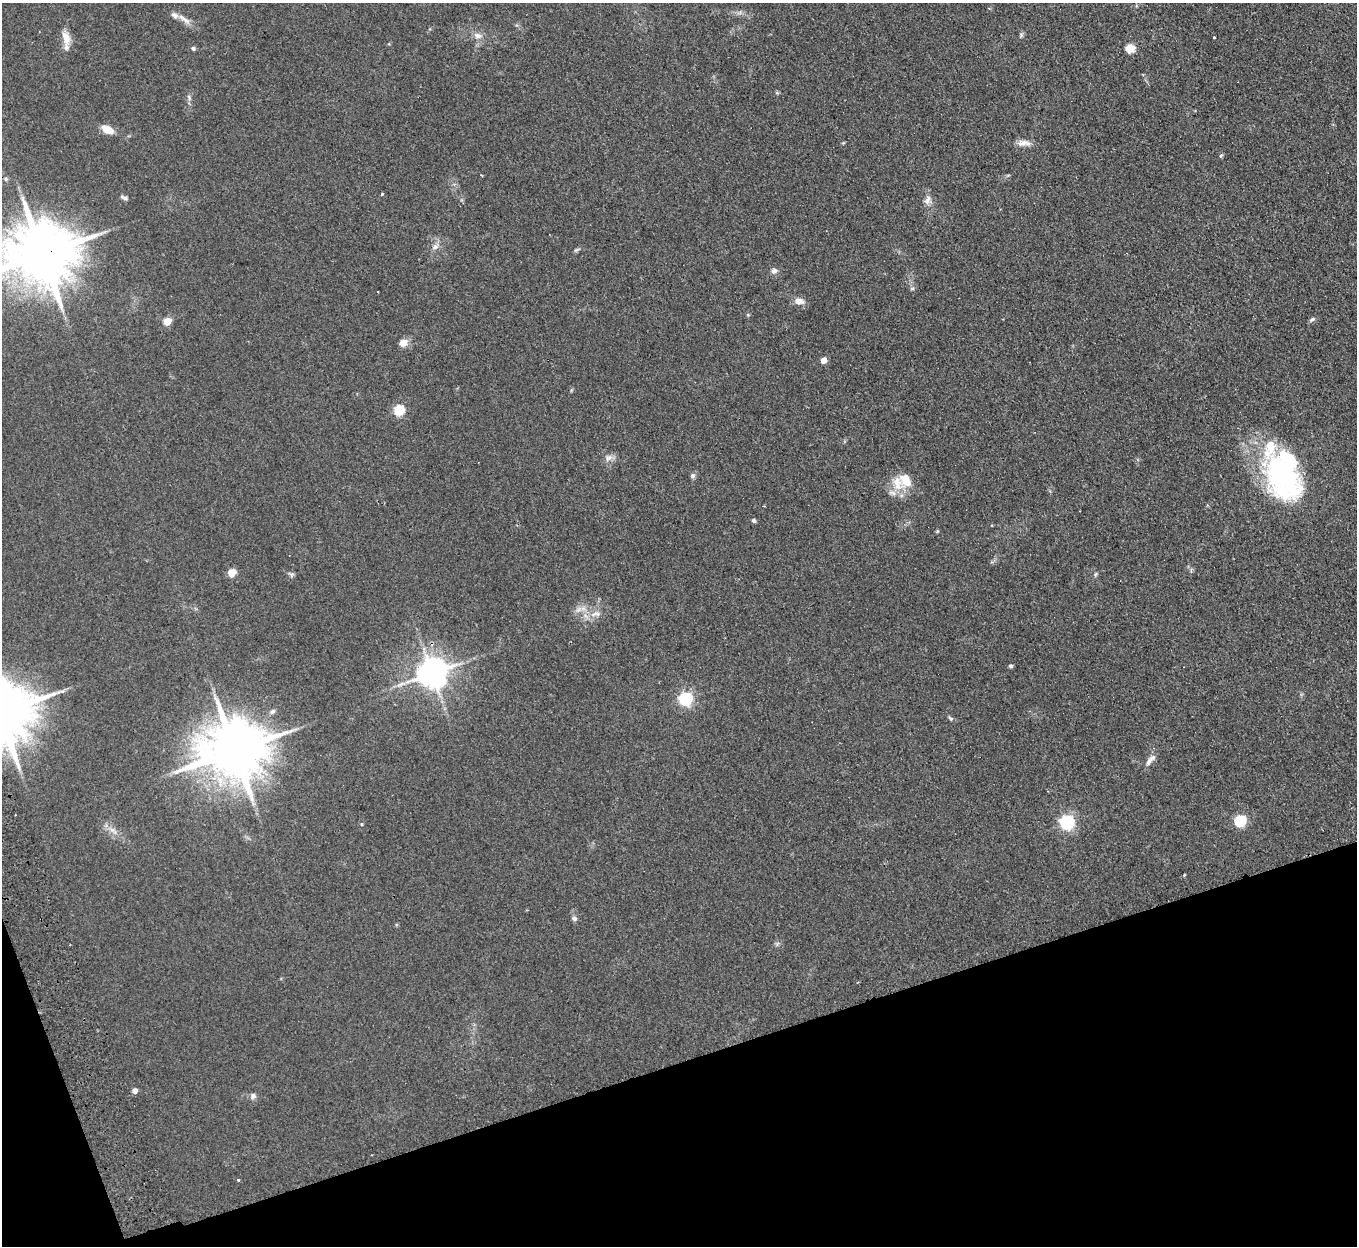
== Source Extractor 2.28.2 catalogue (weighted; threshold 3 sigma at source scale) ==
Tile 14 of 4 x 4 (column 2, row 4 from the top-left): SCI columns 1412-2766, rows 176-1419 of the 5532 x 5451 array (HDU 1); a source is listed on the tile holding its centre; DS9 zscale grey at full resolution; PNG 1359 x 1248 px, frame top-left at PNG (2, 3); no overlay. Shown black and unused: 16% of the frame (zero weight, under 2 of 3 exposures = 3% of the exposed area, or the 3 px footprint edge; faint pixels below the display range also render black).
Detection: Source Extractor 2.28.2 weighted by HDU 2 'WHT'; one run over the whole footprint, this tile lists its part. Background 0.103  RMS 0.011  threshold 0.0513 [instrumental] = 3 sigma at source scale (4.5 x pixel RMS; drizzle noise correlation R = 1.50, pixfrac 1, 0.05/0.05 arcsec/px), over >= 5 px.
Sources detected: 58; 2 inside a brighter object's white glare — not listed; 4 inside a brighter listed object's ellipse — not listed separately; the other 52 listed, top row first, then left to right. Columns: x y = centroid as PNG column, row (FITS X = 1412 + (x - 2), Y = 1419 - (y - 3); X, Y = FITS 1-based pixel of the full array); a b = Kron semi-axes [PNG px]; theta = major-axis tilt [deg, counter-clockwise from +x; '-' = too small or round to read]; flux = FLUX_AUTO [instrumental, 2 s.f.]
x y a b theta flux
186 20 16 6 -38 7.2
1021 35 6 5 - 2
477 36 11 8 -9 6.6
66 38 18 9 -76 13
1214 38 3 2 - 1.4
193 48 6 5 - 2.3
1130 48 5 5 - 50
189 97 9 4 -64 2.7
107 130 14 8 -26 13
1024 143 19 8 0 8.1
1221 155 5 5 - 1.5
6 179 6 5 - 2
382 194 4 3 - 1.3
124 197 10 4 -23 2.9
928 200 13 8 66 6.5
435 247 10 8 29 5.3
576 250 8 4 36 1.9
42 254 19 16 13 9800
774 271 8 7 - 3.9
912 289 6 4 1 1.7
799 301 13 8 -12 7.9
748 315 5 4 - 1.2
1312 319 9 4 34 2.4
167 321 5 5 - 27
403 343 9 8 - 9.4
823 360 5 4 - 12
399 410 6 5 - 74
609 458 12 7 41 5.5
1282 474 57 40 -71 200
693 476 7 6 - 3.2
897 483 24 15 -79 21
754 520 5 5 - 2
232 573 5 5 - 30
291 574 9 6 -23 2.4
1095 574 6 4 87 1.6
578 610 12 5 45 5.2
596 614 17 7 7 8.7
1011 666 4 4 - 2.5
432 673 9 8 - 1900
685 699 6 6 - 230
951 718 8 5 -37 2.1
235 750 18 14 15 9100
1150 760 20 6 49 6.5
1240 821 6 5 - 110
1067 822 6 6 - 270
362 824 5 3 - 1.1
113 831 16 5 -41 6.9
1184 875 4 3 - 0.93
574 918 6 6 - 3.2
135 1091 4 4 - 7.7
253 1096 8 7 - 3.7
238 1179 3 3 - 3.8
Overlapping masked pixels (flux is a lower limit): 1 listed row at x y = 42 254
Isophote crosses this tile's border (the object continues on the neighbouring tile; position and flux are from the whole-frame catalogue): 1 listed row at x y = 42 254